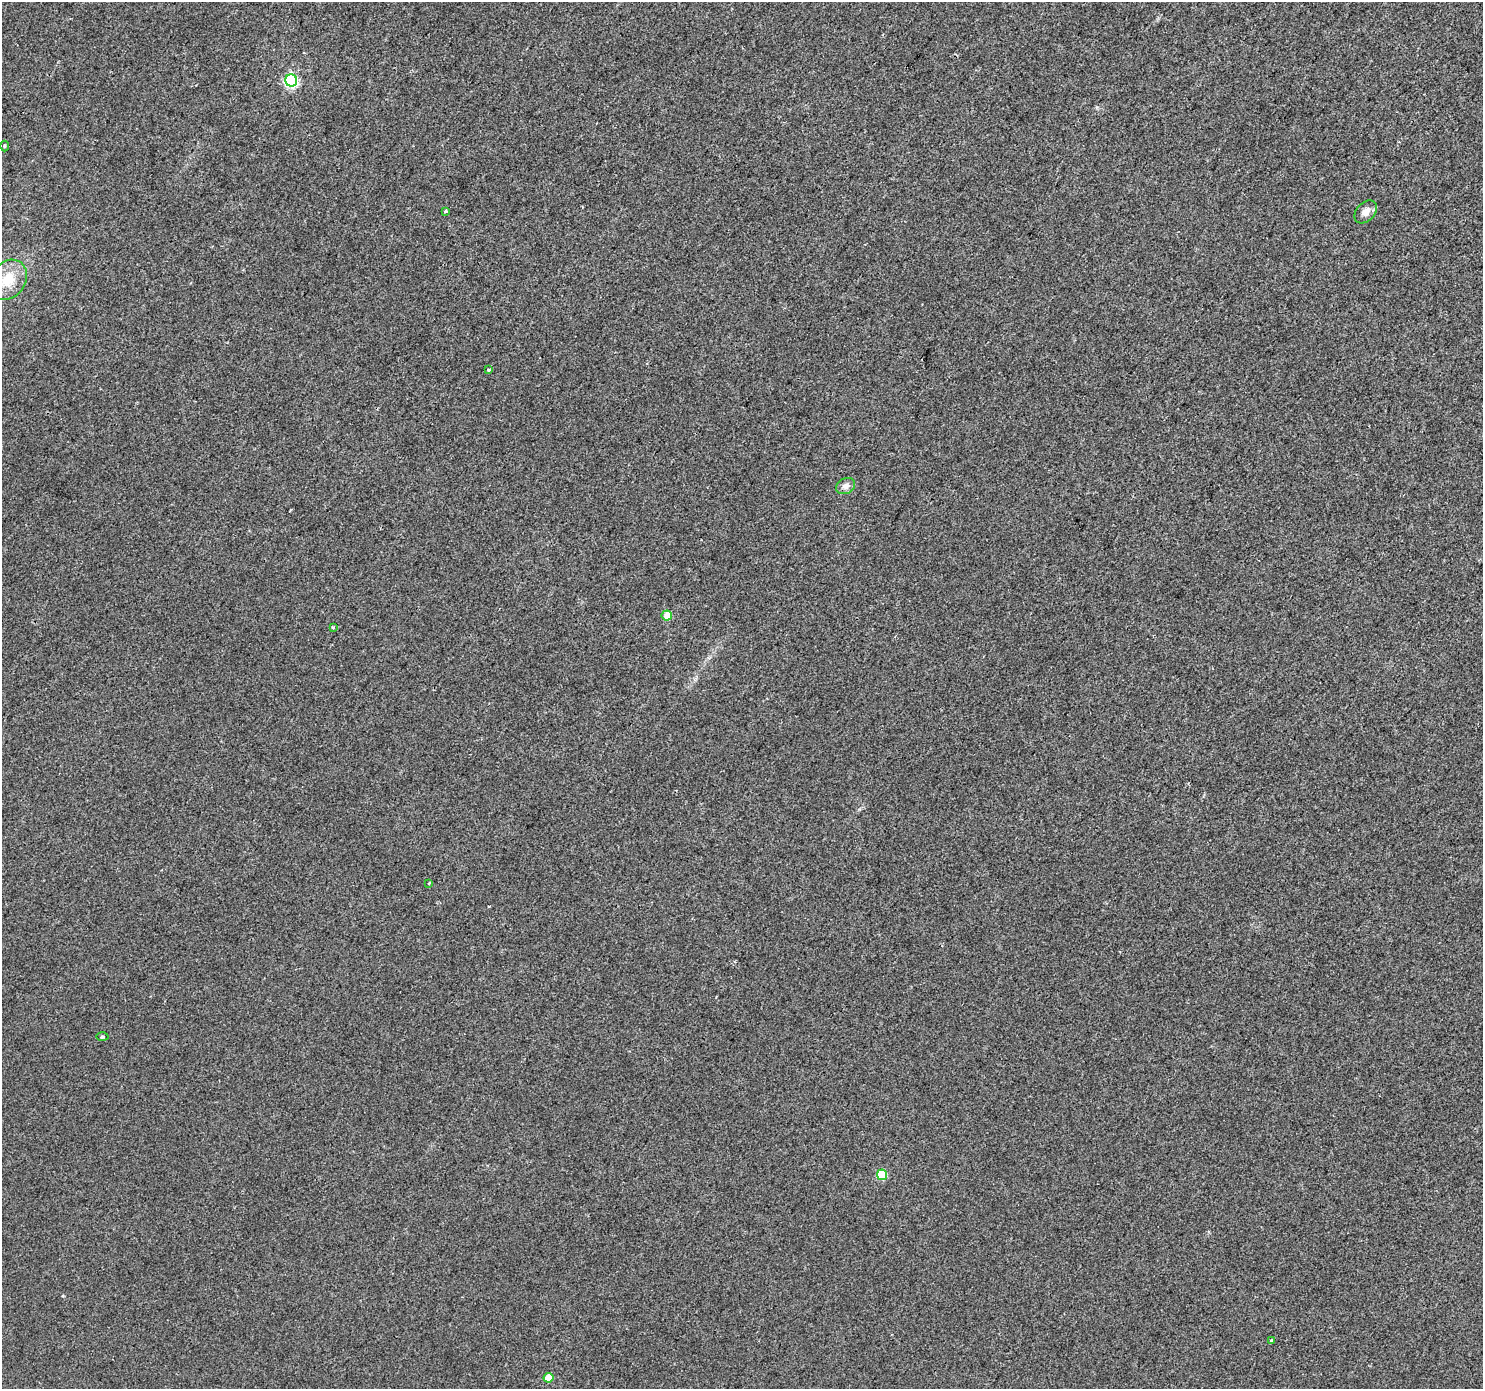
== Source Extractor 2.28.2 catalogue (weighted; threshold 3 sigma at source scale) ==
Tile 10 of 4 x 4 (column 2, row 3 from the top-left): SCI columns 1482-2962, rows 1572-2958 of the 5930 x 5985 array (HDU 1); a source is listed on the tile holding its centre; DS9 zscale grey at full resolution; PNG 1485 x 1391 px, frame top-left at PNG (2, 2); each listed source drawn as its Kron ellipse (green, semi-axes under 4 px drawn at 4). Shown black and unused: <1% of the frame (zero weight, under 2 of 3 exposures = <1% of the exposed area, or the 3 px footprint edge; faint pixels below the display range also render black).
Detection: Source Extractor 2.28.2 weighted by HDU 2 'WHT'; one run over the whole footprint, this tile lists its part. Background 0.00612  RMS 0.0046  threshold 0.0208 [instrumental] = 3 sigma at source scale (4.5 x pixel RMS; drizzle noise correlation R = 1.50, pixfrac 1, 0.0396/0.0396 arcsec/px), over >= 5 px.
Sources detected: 16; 2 cosmic-ray / hot-pixel residue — neither listed nor drawn; the other 14 listed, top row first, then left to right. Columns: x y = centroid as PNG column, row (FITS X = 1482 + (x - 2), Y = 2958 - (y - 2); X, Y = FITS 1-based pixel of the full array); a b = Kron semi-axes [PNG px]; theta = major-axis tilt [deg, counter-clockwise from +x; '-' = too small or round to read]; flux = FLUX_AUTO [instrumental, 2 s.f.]
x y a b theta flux
291 80 6 6 - 77
4 146 5 3 - 0.43
446 211 3 3 - 1.6
1366 212 13 9 47 3.2
8 280 21 17 52 12
488 370 3 3 - 1.2
846 486 10 7 30 2.2
667 615 5 5 - 6.2
333 627 4 3 - 0.58
429 883 3 2 - 0.62
102 1037 6 3 1 0.58
882 1175 5 5 - 22
1271 1340 3 3 - 1.3
548 1378 5 5 - 9.7